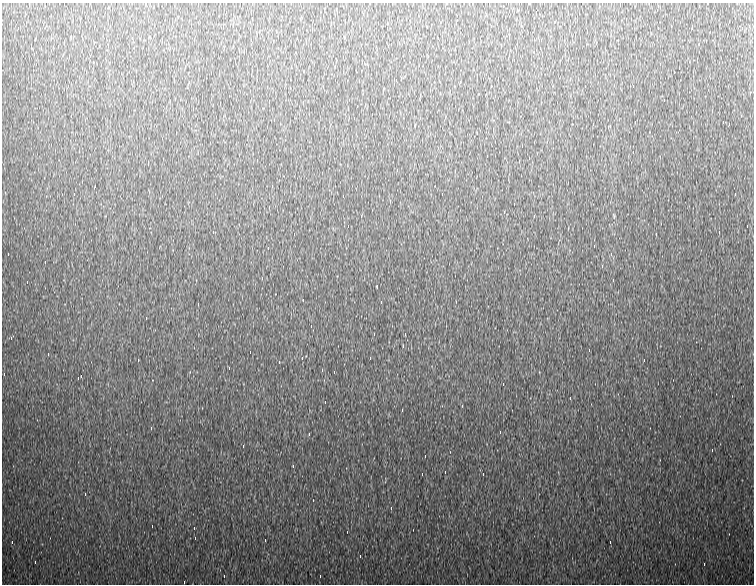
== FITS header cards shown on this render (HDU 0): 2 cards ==
NAXIS1  =                  752
NAXIS2  =                  582

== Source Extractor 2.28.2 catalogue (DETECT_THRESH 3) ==
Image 752 x 582 px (HDU 0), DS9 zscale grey, 1 PNG px = 1 image px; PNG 756 x 586 px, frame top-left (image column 1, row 582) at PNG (2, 3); no overlay
Background 1020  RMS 21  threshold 63.8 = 3 sigma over >= 5 px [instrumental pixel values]
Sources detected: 90; all 90 listed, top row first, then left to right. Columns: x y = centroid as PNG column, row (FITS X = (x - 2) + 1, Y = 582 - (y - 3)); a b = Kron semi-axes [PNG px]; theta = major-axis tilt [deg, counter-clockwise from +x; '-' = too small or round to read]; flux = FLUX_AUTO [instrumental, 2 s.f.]
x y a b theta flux
226 12 4 2 - 7900
536 12 4 2 - 9100
497 24 3 2 - 2300
564 24 4 2 - 8600
692 26 3 2 - 1900
658 28 3 2 - 2400
742 28 4 2 - 11000
404 42 4 2 - 10000
34 54 4 2 - 5200
514 60 3 2 - 27000
679 68 3 2 - 5700
674 72 3 2 - 110000
396 80 3 2 - 11000
491 86 4 2 - 10000
633 86 3 2 - 9200
664 100 3 2 - 23000
303 102 4 2 - 6500
635 122 3 2 - 5100
723 122 3 2 - 9900
593 124 4 2 - 23000
415 126 3 2 - 3200
522 146 3 2 - 12000
633 152 2 2 - 740
529 158 4 2 - 9000
257 160 4 2 - 7500
397 170 4 2 - 5800
95 186 3 2 - 1700
272 186 4 2 - 8900
442 194 3 2 - 1900
735 194 4 2 - 48000
514 204 3 2 - 1300
534 216 4 2 - 17000
348 226 3 2 - 6900
747 226 3 2 - 2800
719 232 4 2 - 14000
294 234 3 2 - 1300
656 234 4 2 - 4800
268 248 3 2 - 9800
8 254 3 2 - 4800
611 254 4 2 - 11000
27 282 3 2 - 8100
377 286 3 2 - 1200
381 302 4 2 - 10000
198 304 4 2 - 12000
146 318 2 2 - 960
311 326 3 2 - 8400
374 334 3 2 - 1100
405 334 4 2 - 9100
11 338 4 2 - 35000
403 346 4 2 - 9400
589 350 2 2 - 660
250 352 3 2 - 9600
48 354 4 2 - 5700
302 358 3 3 - 1800
370 358 4 2 - 15000
138 360 4 2 - 8900
644 360 4 2 - 11000
279 362 3 2 - 3500
229 368 4 2 - 10000
322 370 4 2 - 10000
334 372 3 2 - 1600
4 374 4 2 - 10000
81 376 3 2 - 6300
503 384 3 2 - 10000
570 398 4 2 - 12000
325 402 3 2 - 10000
402 410 4 2 - 11000
151 428 4 2 - 12000
500 432 3 2 - 3500
309 434 3 2 - 1100
243 446 4 2 - 9000
712 450 3 2 - 11000
425 456 3 2 - 11000
293 466 4 2 - 9200
445 472 3 2 - 11000
422 474 4 2 - 6800
483 474 3 2 - 79000
85 494 4 2 - 5400
391 508 4 2 - 10000
152 526 3 2 - 9000
194 528 3 2 - 3600
265 540 3 2 - 2200
12 542 4 2 - 20000
610 542 3 2 - 10000
360 556 4 2 - 8700
35 562 4 2 - 9500
704 564 3 2 - 1100
224 576 3 2 - 10000
320 576 4 2 - 4900
184 582 3 2 - 3200
At the frame edge (FLAGS 8, measured only in part): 1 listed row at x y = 184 582